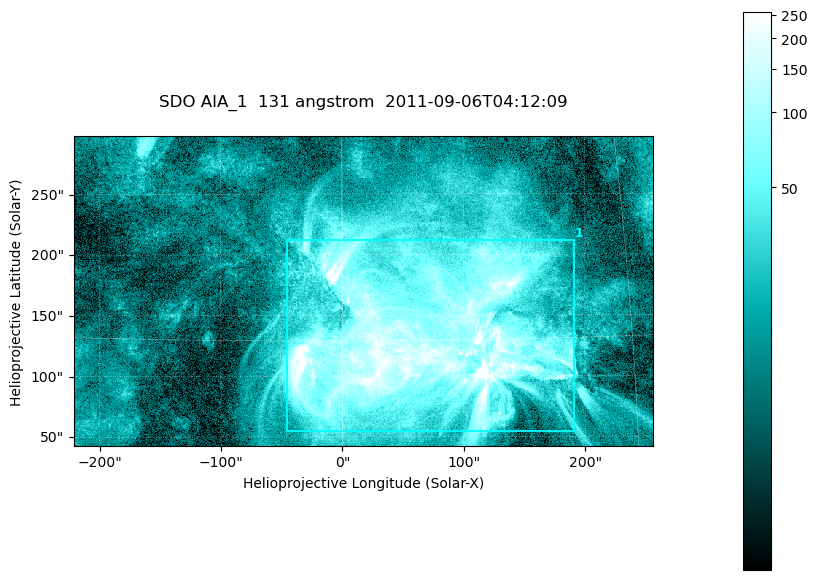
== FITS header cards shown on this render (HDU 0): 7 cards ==
TELESCOP= 'SDO     '           /
INSTRUME= 'AIA_1   '           /
WAVELNTH=                  131 /
WAVEUNIT= 'angstrom'           /
DATE-OBS= '2011-09-06T04:12:09.62' /
CTYPE1  = 'HPLN-TAN'           /
CTYPE2  = 'HPLT-TAN'           /

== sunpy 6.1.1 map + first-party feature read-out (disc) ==
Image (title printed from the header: SDO AIA_1  131 angstrom  2011-09-06T04:12:09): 794 x 424 px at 0.601 arcsec/px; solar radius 952 arcsec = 1584 px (partial field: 4.3% of the solar disc is inside the frame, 100% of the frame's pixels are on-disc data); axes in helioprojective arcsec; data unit not stated in the header (colour bar unlabelled)
Pointing: header CRPIX1/2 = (2043.22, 2045.61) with CRVAL1/2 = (0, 0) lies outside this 794 x 424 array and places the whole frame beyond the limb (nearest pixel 1.29 R_sun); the SolarSoft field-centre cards XCEN/YCEN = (17.37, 170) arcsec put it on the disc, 1621 arcsec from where CRPIX/CRVAL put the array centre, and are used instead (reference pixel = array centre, CRVAL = XCEN/YCEN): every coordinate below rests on XCEN/YCEN
Orientation: roll -0.139 deg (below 1 deg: not rotated)
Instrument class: DISC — disc imager (sunpy class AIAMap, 131 A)
Bright regions (active regions / flare kernels): reference = the on-disc median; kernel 7 px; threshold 5 sigma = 65.2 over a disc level ~15.4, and >= 1.15x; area >= 336 px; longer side >= 5 px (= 3 arcsec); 1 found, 1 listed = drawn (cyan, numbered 1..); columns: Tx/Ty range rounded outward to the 2 arcsec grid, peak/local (2 s.f.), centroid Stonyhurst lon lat
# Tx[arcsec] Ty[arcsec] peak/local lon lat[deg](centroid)
1 -46..192 54..212 27 +4 +15